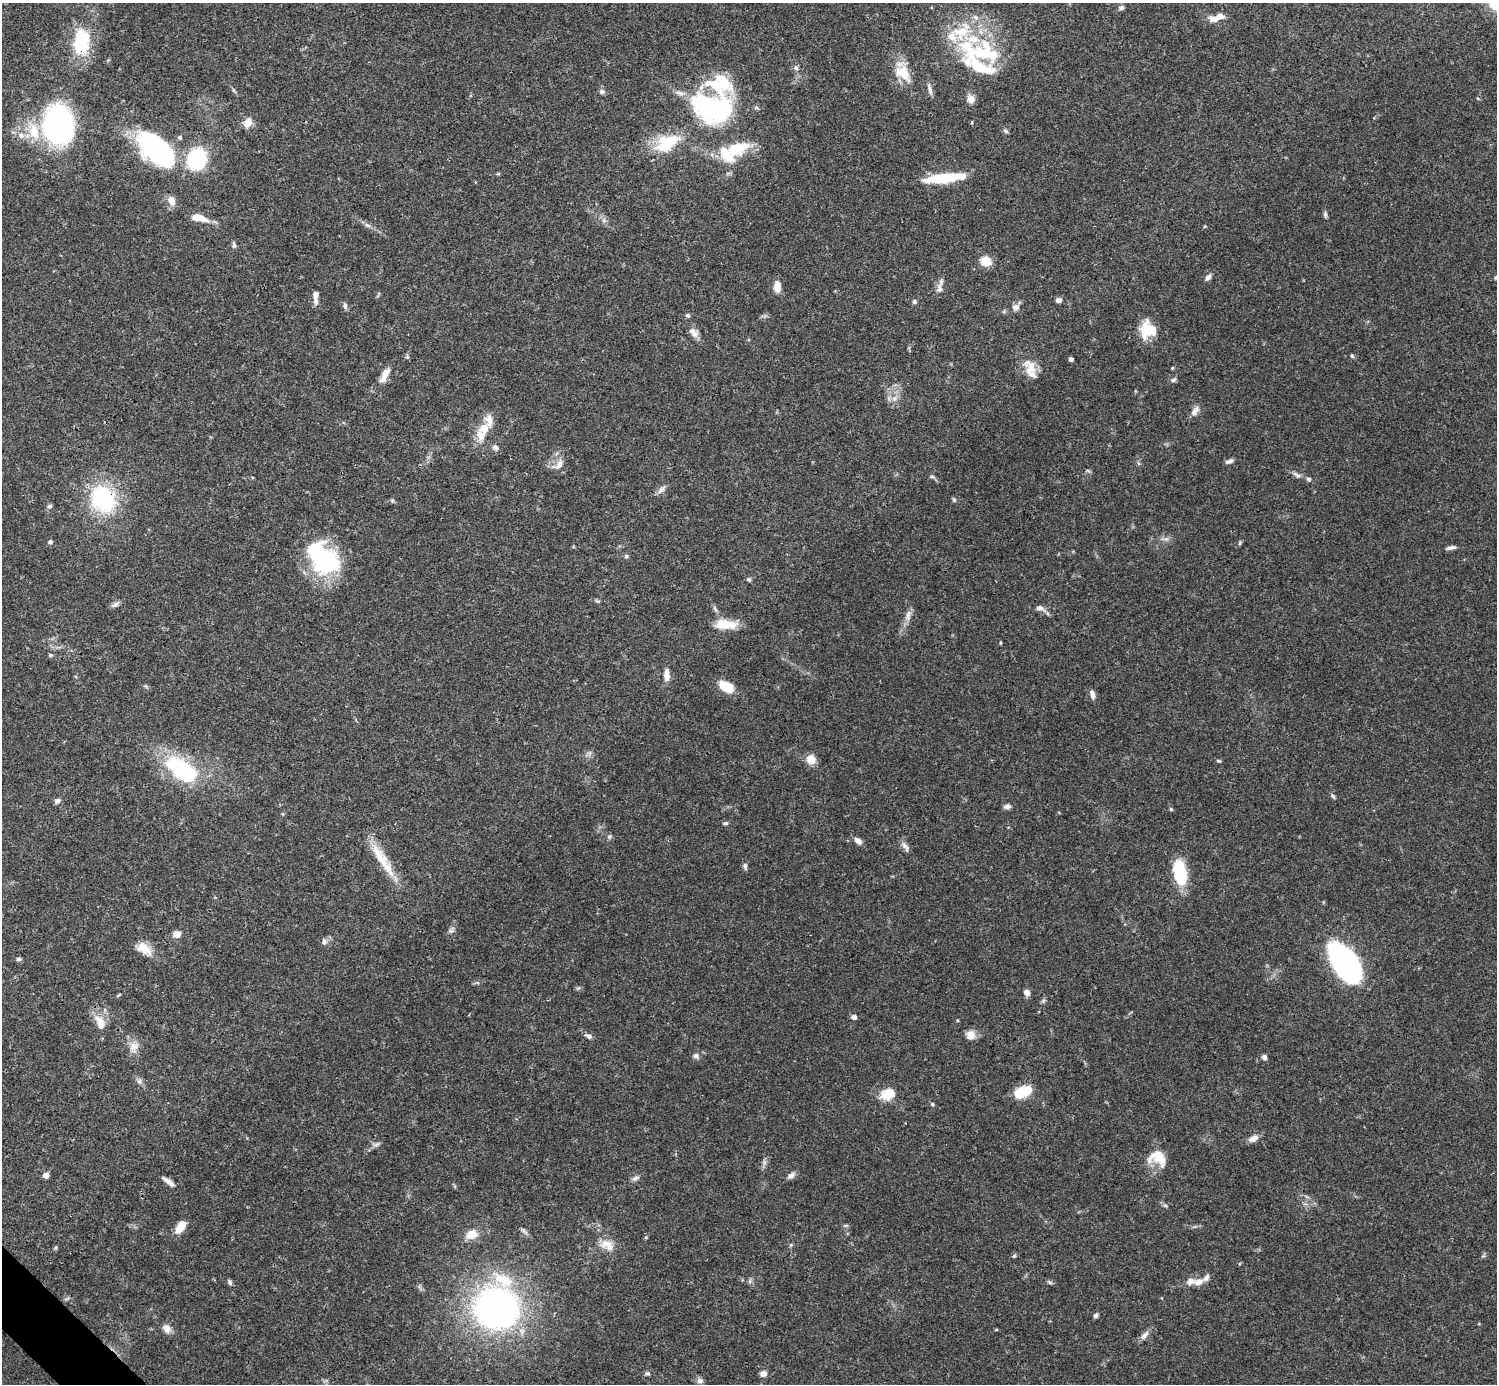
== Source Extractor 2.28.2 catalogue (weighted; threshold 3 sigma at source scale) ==
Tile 7 of 4 x 4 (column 3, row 2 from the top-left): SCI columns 2990-4484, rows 2920-4301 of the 5982 x 5981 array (HDU 1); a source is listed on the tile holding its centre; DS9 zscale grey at full resolution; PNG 1499 x 1386 px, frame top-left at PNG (2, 3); no overlay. Shown black and unused: <1% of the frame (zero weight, under 3 of 4 exposures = <1% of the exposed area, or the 3 px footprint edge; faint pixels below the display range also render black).
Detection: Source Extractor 2.28.2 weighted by HDU 2 'WHT'; one run over the whole footprint, this tile lists its part. Background 0.0412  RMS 0.0027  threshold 0.012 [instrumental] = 3 sigma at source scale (4.5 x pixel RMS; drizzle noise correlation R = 1.50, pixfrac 1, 0.05/0.05 arcsec/px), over >= 5 px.
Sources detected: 172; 4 inside a brighter object's white glare — not listed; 22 inside a brighter listed object's ellipse — not listed separately; the other 146 listed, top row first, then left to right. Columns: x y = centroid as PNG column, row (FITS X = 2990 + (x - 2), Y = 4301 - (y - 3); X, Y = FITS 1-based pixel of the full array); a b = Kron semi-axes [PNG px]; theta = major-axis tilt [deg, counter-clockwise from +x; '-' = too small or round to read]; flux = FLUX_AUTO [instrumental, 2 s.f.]
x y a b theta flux
1121 8 7 6 - 0.8
975 17 9 8 - 1.2
1215 19 19 9 -9 2.4
81 42 33 19 85 15
982 52 40 30 8 21
796 68 7 6 - 0.75
903 73 27 17 -49 6.3
930 89 15 5 -74 1.1
233 90 6 4 -88 0.36
602 91 7 6 - 0.84
971 99 11 10 - 1.7
711 107 54 41 -17 44
248 123 12 9 59 2.4
972 123 5 3 - 0.24
57 126 39 26 83 65
1006 131 7 5 -27 0.53
21 135 11 8 -46 2
667 142 31 18 28 12
155 148 47 28 -46 35
737 148 30 16 20 10
197 159 18 15 66 23
498 174 6 3 19 0.29
944 178 39 8 6 14
172 201 11 8 -69 2.5
1325 214 9 5 -82 0.61
199 218 19 7 -14 4.4
367 225 10 5 -27 0.88
1205 226 4 4 - 0.29
234 245 7 5 -75 0.71
986 261 11 9 -28 4.3
1208 277 10 6 50 1
1495 278 5 4 - 0.25
777 287 12 7 -86 2.9
940 288 15 9 82 1.6
316 294 7 5 85 1.3
1059 300 7 5 -1 0.92
914 302 5 5 - 0.64
345 306 10 5 -77 0.75
1016 307 11 9 24 1.3
688 315 7 5 -37 0.5
1148 330 18 17 - 8.1
694 334 11 9 10 1.6
1352 356 6 4 -73 0.4
407 357 6 5 - 0.43
1071 359 4 4 - 0.83
1172 368 4 3 - 0.25
1031 370 25 14 -75 4.4
385 375 22 8 62 3.1
1173 380 8 5 30 0.64
894 398 10 7 42 1.4
1195 411 16 8 52 1.5
489 421 17 10 -82 2.7
481 435 20 13 -75 4
495 447 9 7 -20 0.96
1230 461 11 5 19 0.88
558 465 19 10 35 2.4
1297 475 13 6 -38 1.1
932 477 8 5 -34 0.57
1308 479 6 5 - 0.57
661 490 14 6 43 1.2
103 499 23 18 -57 32
392 500 6 4 -19 0.39
954 500 6 5 - 0.46
50 506 7 6 - 0.69
1166 539 9 6 7 0.91
50 542 6 5 - 0.56
1240 543 6 4 71 0.36
1451 548 12 4 12 0.99
626 556 5 5 - 0.58
325 559 38 30 32 23
748 579 5 5 - 0.48
597 601 7 4 -25 0.43
115 604 12 5 37 0.93
1040 608 14 8 -19 1.6
715 609 12 4 -65 0.75
908 616 17 7 82 1.8
726 624 26 10 -3 5.5
50 655 5 4 - 0.4
666 675 13 6 -89 2.2
146 686 8 3 -45 0.36
727 687 14 8 -31 7.2
1092 695 12 6 -78 1.2
590 753 7 5 89 0.65
811 759 10 10 - 3
1219 761 6 4 -14 0.38
182 769 39 21 -34 27
1333 796 7 4 -52 0.53
57 801 7 6 - 1
1007 806 8 6 11 1.1
1171 809 5 4 - 0.33
283 814 5 3 - 0.26
725 823 7 4 0 0.5
609 837 7 6 - 0.55
858 841 11 6 -41 1.4
905 846 18 6 -58 1.3
379 855 43 14 -55 7.6
745 866 9 6 -77 0.68
1180 872 22 10 -76 17
451 930 11 6 49 0.91
177 934 8 7 - 2
324 942 8 7 - 1
144 949 21 12 -32 4
19 959 7 5 0 0.54
1345 964 35 17 -57 90
1027 993 7 6 - 1.4
119 995 7 3 45 0.29
1043 1000 7 5 70 0.56
854 1017 5 4 - 1.5
957 1020 5 3 - 0.23
100 1024 18 13 84 3.3
970 1035 11 11 - 2.1
589 1036 10 6 -24 0.84
134 1047 16 10 -88 2.7
696 1056 8 6 -14 0.92
1264 1057 6 5 - 0.85
139 1081 7 7 - 0.77
1023 1091 18 10 20 8.2
888 1094 17 12 17 5.6
932 1104 5 4 - 0.36
1253 1138 12 7 29 1.8
376 1144 12 5 13 0.85
1160 1159 25 18 -11 6.1
764 1162 8 5 -79 0.74
46 1175 5 4 - 2.1
791 1175 11 7 37 1.1
635 1178 11 6 28 0.97
168 1181 19 6 -37 1.6
846 1225 6 4 1 0.4
181 1227 13 7 54 4.6
524 1231 12 4 -40 0.75
472 1234 12 9 18 4.1
646 1237 5 5 - 0.33
607 1245 20 12 -24 3.5
56 1247 6 4 71 0.35
1014 1256 6 4 72 0.42
750 1281 7 4 71 0.5
230 1282 8 5 -64 0.56
1050 1282 8 4 -9 0.47
1199 1282 13 8 19 2.2
496 1308 37 34 -11 110
1095 1316 6 5 - 0.62
166 1328 10 8 -51 2
1144 1335 13 7 49 1.4
647 1373 8 5 2 0.6
763 1374 7 6 - 1.7
700 1381 8 7 - 1
Overlapping masked pixels (flux is a lower limit): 2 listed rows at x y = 81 42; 103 499